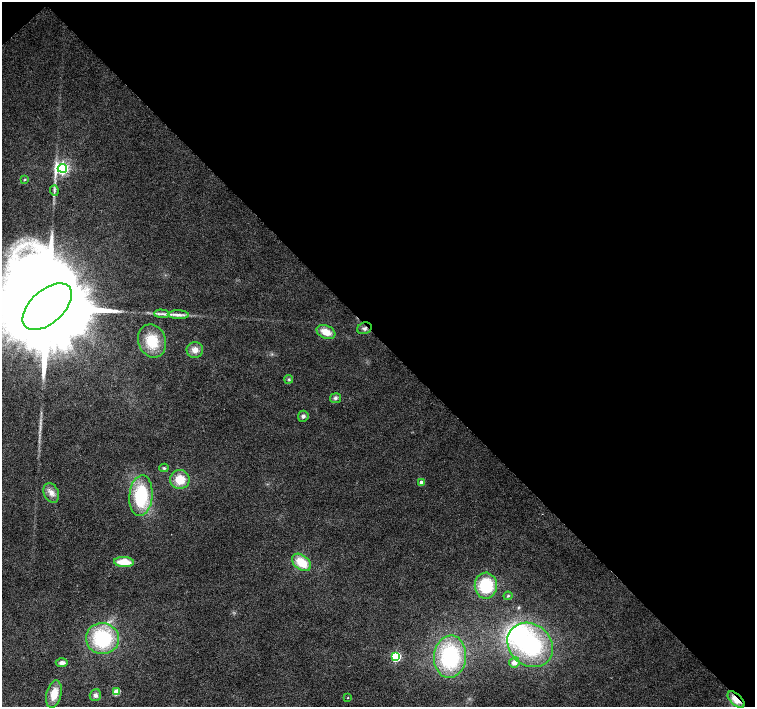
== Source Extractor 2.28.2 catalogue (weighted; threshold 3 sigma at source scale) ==
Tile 3 of 4 x 4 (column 3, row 1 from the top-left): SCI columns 3016-4521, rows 4445-5853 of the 6026 x 6005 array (HDU 1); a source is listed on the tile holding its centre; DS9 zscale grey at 2 x 2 block average (1 PNG px = mean of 2 x 2 image px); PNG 757 x 709 px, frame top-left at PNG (2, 2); each listed source drawn as its Kron ellipse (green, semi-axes under 4 px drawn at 4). Shown black and unused: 48% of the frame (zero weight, under 2 of 3 exposures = <1% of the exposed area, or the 3 px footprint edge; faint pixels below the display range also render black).
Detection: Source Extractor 2.28.2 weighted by HDU 2 'WHT'; one run over the whole footprint, this tile lists its part. Background 0.0208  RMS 0.0065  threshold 0.0292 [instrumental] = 3 sigma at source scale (4.5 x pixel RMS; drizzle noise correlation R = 1.50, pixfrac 1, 0.0396/0.0396 arcsec/px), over >= 5 px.
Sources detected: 34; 1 inside a brighter object's white glare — neither listed nor drawn; the other 33 listed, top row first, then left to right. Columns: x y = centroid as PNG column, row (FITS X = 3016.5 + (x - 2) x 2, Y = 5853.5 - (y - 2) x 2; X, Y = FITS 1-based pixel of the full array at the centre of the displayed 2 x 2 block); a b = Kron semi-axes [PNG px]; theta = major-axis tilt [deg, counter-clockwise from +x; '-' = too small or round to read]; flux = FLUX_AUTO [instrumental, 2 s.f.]
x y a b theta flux
62 168 5 4 - 370
25 179 3 2 - 1.2
54 191 5 2 - 2.4
47 307 30 16 42 82000
162 314 7 3 -1 4.8
178 315 10 4 -1 7.7
365 328 7 5 23 5.1
326 332 10 6 -24 22
152 341 17 14 -70 48
195 350 8 8 - 12
289 379 4 3 - 2.4
335 398 5 5 - 3.9
303 416 5 5 - 4.4
164 468 4 4 - 2.4
180 480 10 9 - 29
421 482 3 3 - 12
51 493 10 7 -66 11
141 496 20 11 85 100
124 562 10 5 -3 33
301 562 11 7 -38 36
486 586 13 11 -88 74
508 596 4 3 - 1.9
102 638 16 15 - 120
530 645 24 20 -41 180
396 657 4 3 - 140
450 657 21 16 85 140
514 662 5 5 - 10
62 663 6 4 2 6.8
116 692 3 3 - 45
54 694 14 7 76 26
95 695 6 5 - 5.9
348 698 2 2 - 0.93
736 700 10 5 -43 22
Overlapping masked pixels (flux is a lower limit): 2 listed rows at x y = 365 328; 736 700
Isophote crosses this tile's border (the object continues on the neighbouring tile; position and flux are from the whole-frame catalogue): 1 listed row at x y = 47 307